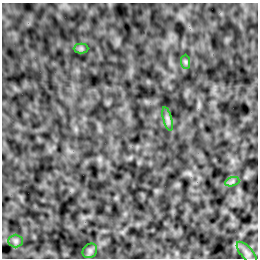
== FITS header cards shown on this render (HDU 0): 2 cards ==
NAXIS1  =                  256 /Number of positions along axis 1
NAXIS2  =                  256 /Number of positions along axis 2

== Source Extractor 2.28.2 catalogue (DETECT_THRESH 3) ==
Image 256 x 256 px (HDU 0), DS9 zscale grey, 1 PNG px = 1 image px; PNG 260 x 260 px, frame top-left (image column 1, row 256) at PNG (2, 3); each listed source drawn as its Kron ellipse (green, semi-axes under 4 px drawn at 4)
Background -7.65e-04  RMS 0.0042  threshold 0.0126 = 3 sigma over >= 5 px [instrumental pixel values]
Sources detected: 7; all 7 listed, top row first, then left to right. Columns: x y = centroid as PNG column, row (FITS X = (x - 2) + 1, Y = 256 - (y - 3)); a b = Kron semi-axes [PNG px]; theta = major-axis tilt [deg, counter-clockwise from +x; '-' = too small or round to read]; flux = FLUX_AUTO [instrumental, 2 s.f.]
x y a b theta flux
81 48 7 5 0 0.54
186 62 7 4 -89 0.51
168 119 12 4 -75 0.89
232 182 7 4 19 0.6
16 241 7 6 - 0.7
90 251 8 6 45 0.77
247 253 14 6 -49 1.3